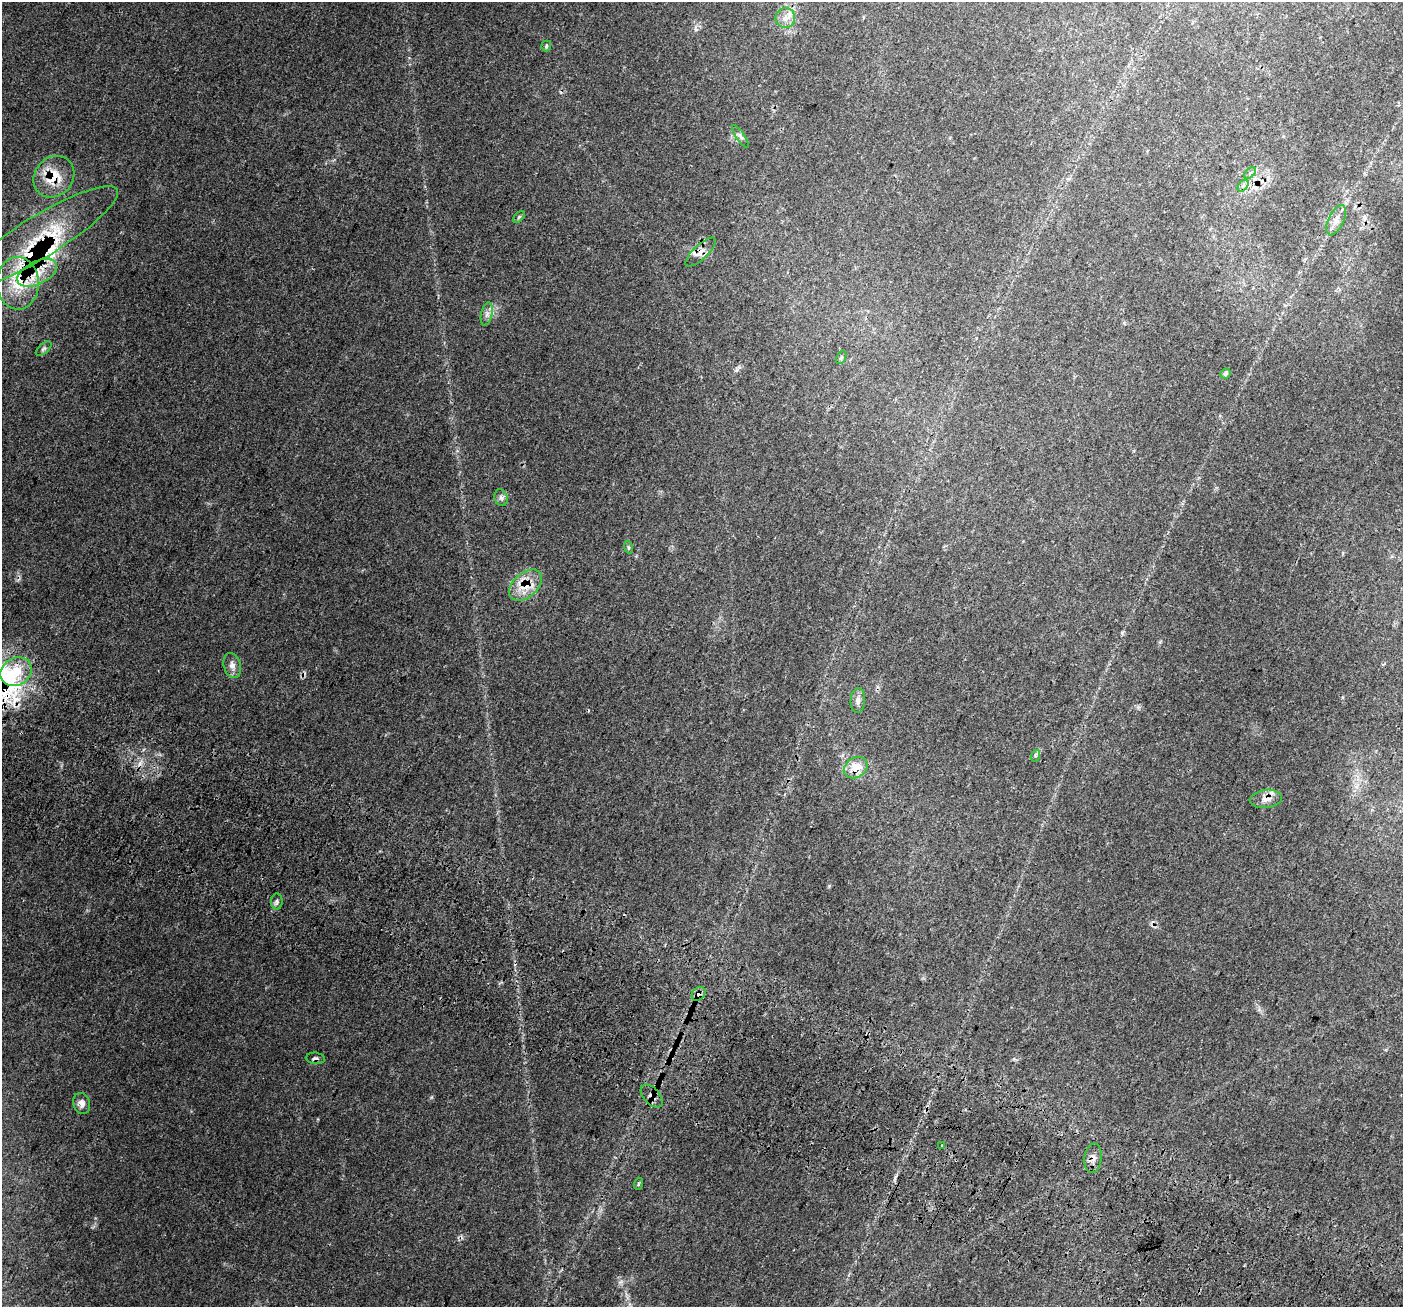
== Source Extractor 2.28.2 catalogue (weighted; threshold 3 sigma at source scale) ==
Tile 6 of 4 x 4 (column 2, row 2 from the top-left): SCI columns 1535-2935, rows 3020-4324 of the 5862 x 5975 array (HDU 1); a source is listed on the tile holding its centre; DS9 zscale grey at full resolution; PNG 1405 x 1309 px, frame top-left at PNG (2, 2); each listed source drawn as its Kron ellipse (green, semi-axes under 4 px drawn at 4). Shown black and unused: <1% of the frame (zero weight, under 3 of 4 exposures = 9% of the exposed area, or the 3 px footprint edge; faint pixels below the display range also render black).
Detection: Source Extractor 2.28.2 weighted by HDU 2 'WHT'; one run over the whole footprint, this tile lists its part. Background 0.0437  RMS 0.0039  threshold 0.0176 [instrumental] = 3 sigma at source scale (4.5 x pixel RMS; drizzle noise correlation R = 1.50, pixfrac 1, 0.0396/0.0396 arcsec/px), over >= 5 px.
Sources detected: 45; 4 cosmic-ray / hot-pixel residue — neither listed nor drawn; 8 inside a brighter listed object's ellipse — not listed separately; the other 33 listed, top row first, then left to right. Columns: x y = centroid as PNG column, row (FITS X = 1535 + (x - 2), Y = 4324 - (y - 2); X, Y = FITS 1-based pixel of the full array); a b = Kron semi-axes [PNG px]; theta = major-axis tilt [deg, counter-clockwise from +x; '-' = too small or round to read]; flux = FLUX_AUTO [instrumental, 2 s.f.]
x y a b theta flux
785 18 10 10 - 3
546 46 5 5 - 0.53
740 136 13 3 -56 0.84
1250 173 7 4 45 0.79
54 177 22 19 49 10
1243 186 7 4 54 0.85
519 217 7 4 45 0.56
1336 220 16 8 64 2.7
39 238 92 21 31 27
701 252 20 7 44 2.7
37 273 21 11 26 8.5
18 283 26 21 -87 16
487 314 12 5 78 1.6
44 349 9 5 40 0.86
841 357 7 4 63 0.65
1225 373 5 5 - 0.89
501 498 8 6 -73 1.1
628 547 6 4 -71 0.49
525 585 19 12 41 7.3
232 665 13 8 -74 2.3
16 672 16 13 32 8.9
858 701 12 7 87 1.9
1035 756 6 4 73 0.52
856 768 12 10 33 6.5
1266 799 16 9 7 3.1
277 901 8 6 -90 0.92
699 994 8 6 45 2.3
316 1058 9 5 -6 1.2
652 1096 14 8 -47 2.2
82 1103 11 8 -71 2.4
942 1145 3 3 - 1
1093 1158 14 8 82 2.3
638 1184 6 3 72 0.5
Overlapping masked pixels (flux is a lower limit): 12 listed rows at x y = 54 177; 39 238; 701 252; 37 273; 18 283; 525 585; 856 768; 1266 799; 699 994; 316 1058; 652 1096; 1093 1158
Unlisted compact peaks at least as high as the median listed source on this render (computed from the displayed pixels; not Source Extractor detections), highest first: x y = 431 1097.